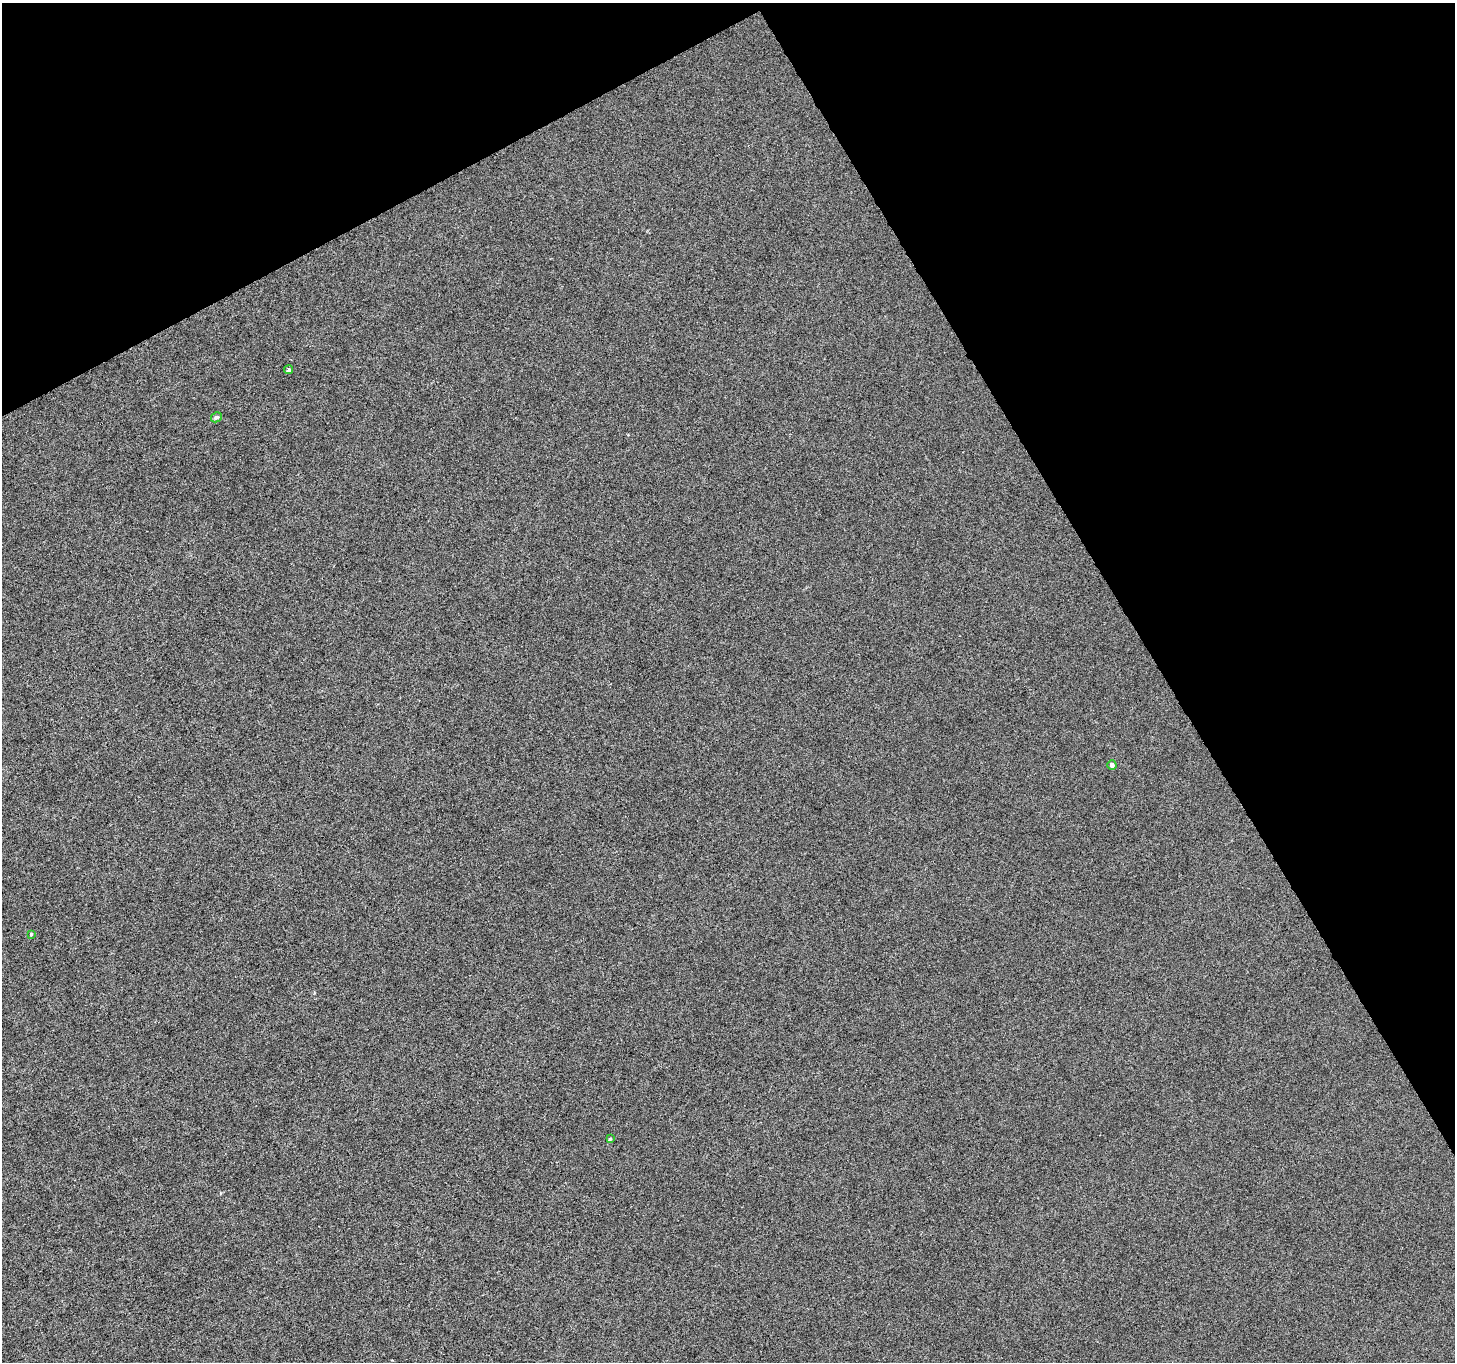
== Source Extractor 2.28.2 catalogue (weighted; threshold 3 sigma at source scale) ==
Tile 3 of 4 x 4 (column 3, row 1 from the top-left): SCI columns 2916-4368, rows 4251-5610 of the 5826 x 5721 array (HDU 1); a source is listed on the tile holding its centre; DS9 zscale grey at full resolution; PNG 1457 x 1364 px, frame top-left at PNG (2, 3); each listed source drawn as its Kron ellipse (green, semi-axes under 4 px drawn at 4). Shown black and unused: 29% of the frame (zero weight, under 4 of 8 exposures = <1% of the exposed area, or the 3 px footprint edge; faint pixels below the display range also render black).
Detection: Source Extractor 2.28.2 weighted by HDU 2 'WHT'; one run over the whole footprint, this tile lists its part. Background 8.77e-04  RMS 0.0013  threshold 0.00533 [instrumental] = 3 sigma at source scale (4.09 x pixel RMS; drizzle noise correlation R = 1.36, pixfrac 0.8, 0.0396/0.0396 arcsec/px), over >= 5 px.
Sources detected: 5; all 5 listed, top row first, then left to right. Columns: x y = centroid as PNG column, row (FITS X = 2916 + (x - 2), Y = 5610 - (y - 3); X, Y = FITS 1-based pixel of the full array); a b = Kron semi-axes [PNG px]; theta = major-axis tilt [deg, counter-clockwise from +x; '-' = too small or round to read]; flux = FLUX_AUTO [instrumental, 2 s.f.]
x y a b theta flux
289 370 4 4 - 0.25
216 417 6 5 - 0.33
1112 765 4 4 - 0.35
31 934 4 4 - 0.12
610 1139 4 4 - 0.17